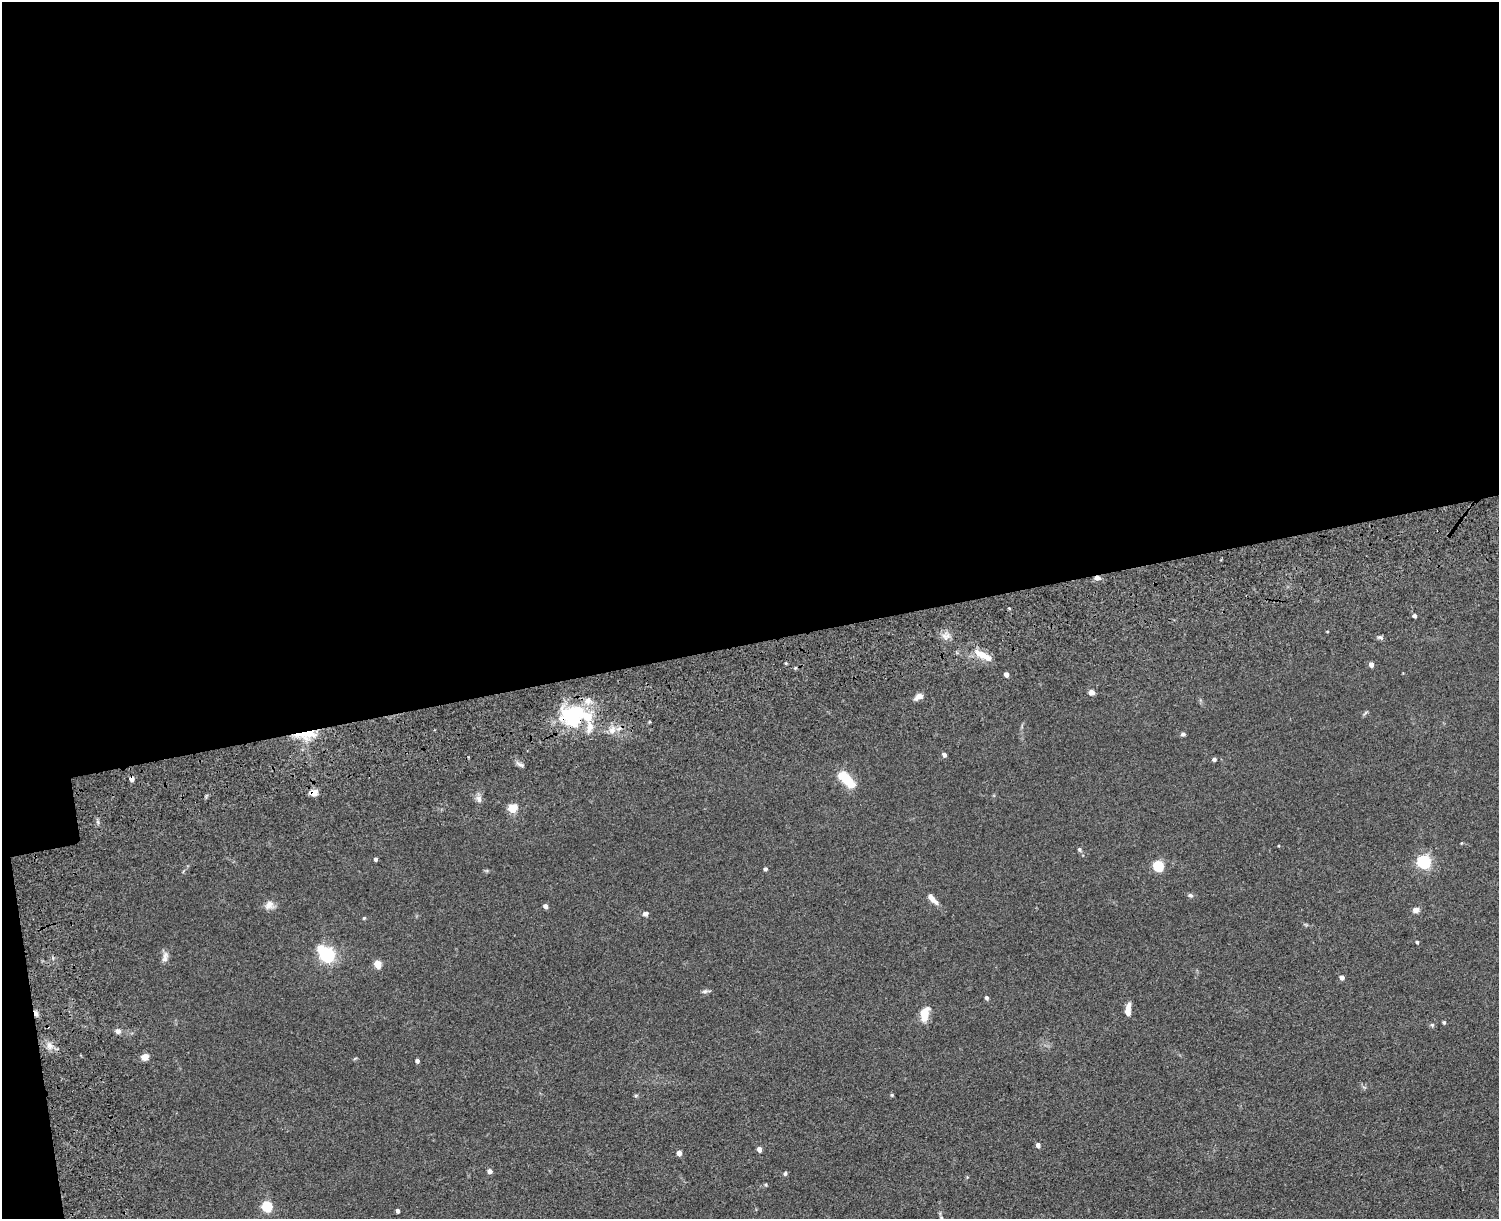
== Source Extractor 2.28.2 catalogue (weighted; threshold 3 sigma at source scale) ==
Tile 1 of 3 x 4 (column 1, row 1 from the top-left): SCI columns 273-1769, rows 3811-5027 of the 5149 x 5188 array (HDU 1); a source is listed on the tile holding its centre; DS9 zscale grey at full resolution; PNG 1501 x 1221 px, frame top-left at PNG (2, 2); no overlay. Shown black and unused: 54% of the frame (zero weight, under 3 of 5 exposures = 11% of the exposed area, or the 3 px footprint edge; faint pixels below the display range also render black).
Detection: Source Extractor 2.28.2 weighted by HDU 2 'WHT'; one run over the whole footprint, this tile lists its part. Background 0.0747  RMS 0.0081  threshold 0.0365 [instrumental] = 3 sigma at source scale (4.5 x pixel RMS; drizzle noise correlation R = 1.50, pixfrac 1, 0.05/0.05 arcsec/px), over >= 5 px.
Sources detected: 62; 1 inside a brighter object's white glare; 1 cosmic-ray / hot-pixel residue — not listed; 3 inside a brighter listed object's ellipse — not listed separately; the other 57 listed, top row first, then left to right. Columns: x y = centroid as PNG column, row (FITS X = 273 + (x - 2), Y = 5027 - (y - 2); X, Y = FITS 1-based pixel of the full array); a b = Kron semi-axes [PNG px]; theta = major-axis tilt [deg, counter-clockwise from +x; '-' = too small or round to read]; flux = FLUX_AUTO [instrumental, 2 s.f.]
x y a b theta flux
1009 608 4 3 - 0.69
1414 616 4 4 - 1.9
1380 637 8 4 -35 1.6
982 655 22 8 -26 11
1371 664 4 4 - 3.7
795 668 5 3 - 0.9
1006 674 4 4 - 4.1
1091 692 7 6 - 3.1
919 696 10 6 31 4.5
573 715 30 27 87 52
612 730 7 6 - 3.3
306 734 21 7 2 20
1183 734 6 5 - 1.5
944 755 5 4 - 2.5
1214 759 4 4 - 2
520 765 12 3 -31 1.9
132 779 4 4 - 4.9
846 779 17 7 -47 29
313 793 9 6 4 5.9
479 799 10 6 -68 3
513 808 10 9 - 8.8
1079 849 7 5 -71 1.2
376 859 4 3 - 1.7
1424 862 6 6 - 140
1158 866 5 5 - 56
765 869 4 4 - 1.8
1190 895 6 5 - 1.6
932 899 17 6 -47 5.2
269 905 12 10 50 4.9
545 906 4 4 - 3.4
1415 910 6 5 - 3.7
645 914 6 5 - 2.2
364 918 4 4 - 0.82
1417 942 4 3 - 1.2
327 955 6 6 - 180
165 957 16 7 83 3.6
378 964 5 4 - 19
1342 977 4 4 - 3.5
705 991 6 6 - 1.7
987 998 5 4 - 1.8
1128 1010 13 6 83 6.4
36 1013 7 4 -72 2.8
925 1014 19 10 78 10
1444 1022 5 4 - 0.89
1432 1025 6 5 - 1.1
118 1031 7 6 - 2.7
145 1057 6 5 - 7.7
417 1061 4 4 - 2
636 1095 5 3 - 0.87
892 1095 5 4 - 0.93
1038 1145 4 4 - 2.7
759 1149 4 4 - 4.3
679 1153 4 4 - 4.4
490 1171 6 5 - 2.7
785 1173 6 4 84 1.4
267 1206 6 5 - 54
398 1211 4 3 - 1.9
Overlapping masked pixels (flux is a lower limit): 5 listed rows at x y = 573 715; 306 734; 132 779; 313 793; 36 1013